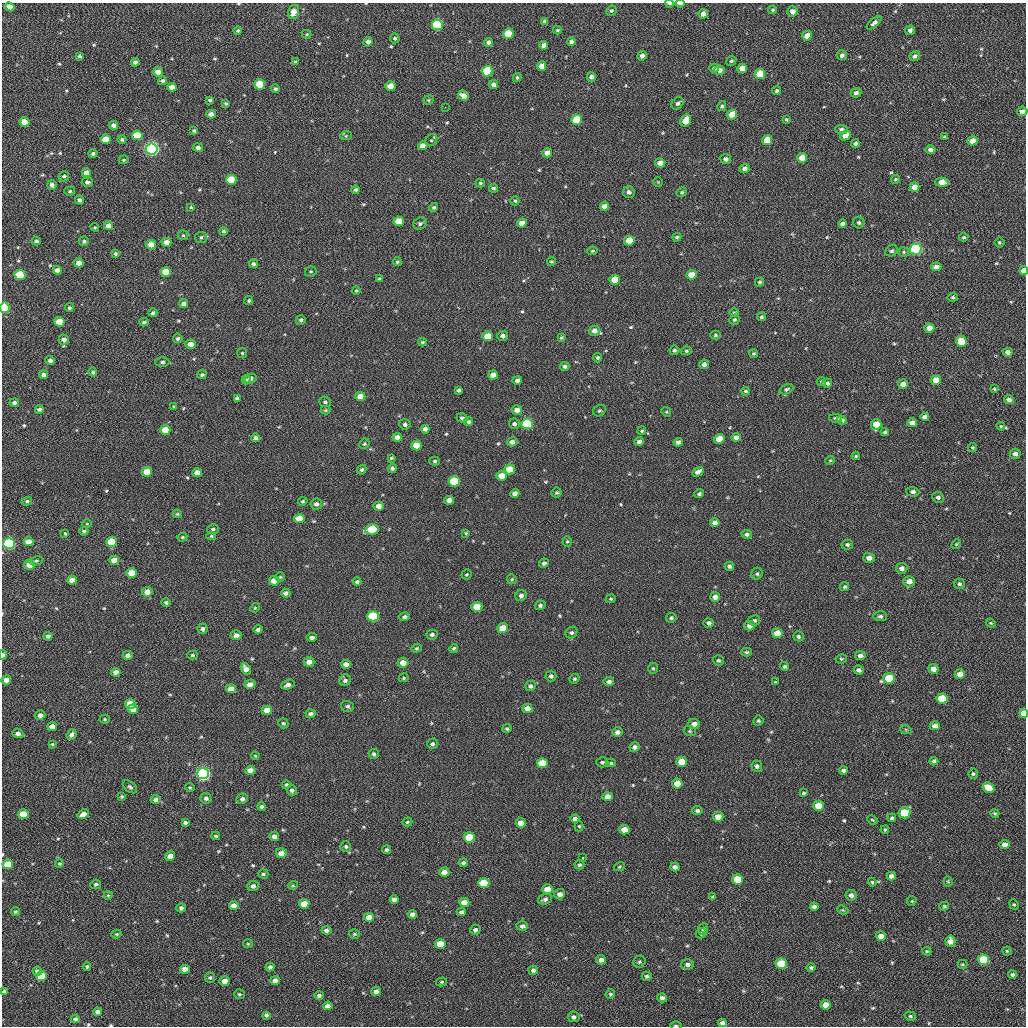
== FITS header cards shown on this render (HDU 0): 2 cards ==
NAXIS1  =                 1024 / length of data axis 1
NAXIS2  =                 1024 / length of data axis 2

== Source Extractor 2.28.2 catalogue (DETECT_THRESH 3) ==
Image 1024 x 1024 px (HDU 0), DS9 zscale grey, 1 PNG px = 1 image px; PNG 1028 x 1028 px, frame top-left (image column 1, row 1024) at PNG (2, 3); each listed source drawn as its Kron ellipse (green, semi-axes under 4 px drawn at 4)
Background 49.4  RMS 11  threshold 31.7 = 3 sigma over >= 5 px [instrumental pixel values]
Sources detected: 577; of the 577, the 500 brightest by FLUX_AUTO listed and drawn (77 fainter detections omitted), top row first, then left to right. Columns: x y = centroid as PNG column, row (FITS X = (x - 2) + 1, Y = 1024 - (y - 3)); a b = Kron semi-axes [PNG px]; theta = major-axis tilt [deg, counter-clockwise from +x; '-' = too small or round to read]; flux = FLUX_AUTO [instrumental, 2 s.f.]
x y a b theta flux
669 3 4 2 - 1400
680 4 5 2 - 2500
10 7 5 4 - 4100
773 10 4 3 - 980
611 11 5 5 - 1400
792 11 5 5 - 4300
293 12 7 5 71 7100
703 14 5 4 - 4400
545 21 4 3 - 1600
874 23 9 4 39 2200
437 25 5 5 - 82000
557 30 4 3 - 890
910 30 5 4 - 2100
238 31 4 4 - 1100
307 34 5 4 - 850
508 34 5 5 - 25000
807 36 5 4 - 7100
395 38 5 5 - 1200
368 42 4 4 - 2900
488 42 4 4 - 2000
571 42 4 4 - 2400
544 45 4 4 - 4300
842 55 5 5 - 2600
79 56 4 3 - 1200
642 56 5 4 - 2900
915 56 6 4 36 2100
731 61 5 4 - 1200
135 62 4 4 - 2400
295 62 4 3 - 1500
542 66 4 4 - 5900
714 68 5 4 - 2400
742 68 5 4 - 8700
719 70 5 4 - 3800
487 71 5 5 - 51000
158 72 5 4 - 5000
760 74 5 5 - 21000
517 77 4 3 - 1100
591 77 4 4 - 2600
163 81 5 4 - 1500
260 84 5 5 - 29000
493 84 4 4 - 2800
390 86 5 4 - 11000
172 87 4 4 - 4500
275 89 4 4 - 1500
777 91 5 4 - 1200
856 93 5 4 - 2200
463 96 6 4 -26 5200
210 100 4 3 - 1000
429 100 5 4 - 980
677 103 6 5 - 2100
226 104 4 3 - 1000
722 106 5 4 - 1200
445 107 2 2 - 2700
1022 111 5 4 - 2700
211 114 4 4 - 3900
732 115 5 5 - 12000
786 119 3 3 - 910
577 120 5 5 - 32000
686 121 6 5 - 12000
24 122 5 4 - 8700
113 125 5 4 - 2400
841 129 6 4 -6 2300
194 131 3 3 - 1100
137 135 5 5 - 19000
346 136 6 4 3 830
845 136 6 4 29 6000
944 137 4 3 - 1100
106 139 5 4 - 14000
122 140 4 4 - 1300
431 140 6 5 - 1300
767 140 5 5 - 19000
972 141 5 4 - 6300
855 143 4 4 - 1900
423 146 5 4 - 4800
198 148 5 4 - 2500
152 149 6 5 - 260000
930 150 5 4 - 2500
547 153 5 4 - 5200
93 154 4 4 - 1700
802 158 5 4 - 11000
726 159 5 5 - 2500
124 160 5 4 - 800
660 163 5 4 - 4900
745 168 5 4 - 2700
86 173 4 4 - 4000
64 176 5 5 - 1500
895 179 4 4 - 1100
231 180 5 5 - 28000
87 182 5 4 - 1700
658 182 5 4 - 830
942 182 6 4 1 8000
480 183 4 3 - 1100
52 185 5 4 - 2700
914 187 5 4 - 6500
493 188 4 4 - 1500
356 190 4 4 - 1400
70 191 5 4 - 1000
629 192 6 6 - 2300
682 192 5 4 - 1100
79 200 5 4 - 2300
515 201 4 4 - 1000
605 206 5 4 - 5600
191 207 4 3 - 760
434 207 5 4 - 1300
399 221 5 5 - 13000
522 223 5 4 - 7000
843 223 4 4 - 2700
859 223 6 5 - 1500
420 224 7 5 31 1800
109 226 4 4 - 4300
95 227 4 4 - 760
223 231 4 4 - 1300
183 235 5 5 - 960
201 237 6 5 - 1500
677 237 5 4 - 1200
964 237 5 4 - 1000
36 241 4 4 - 1600
84 241 5 5 - 1400
629 241 5 5 - 17000
166 242 5 4 - 5200
999 243 5 5 - 990
151 245 5 4 - 7200
916 249 6 5 - 140000
593 251 5 4 - 1000
892 251 6 5 - 1700
904 252 5 5 - 1100
115 253 4 4 - 1100
551 261 4 4 - 820
397 262 4 4 - 1200
79 263 5 4 - 4800
253 264 4 4 - 1700
936 267 5 4 - 4600
57 270 4 4 - 3700
1024 271 4 4 - 7800
166 272 5 4 - 15000
311 272 6 5 - 1000
20 275 5 5 - 39000
692 275 5 4 - 11000
380 279 4 4 - 1400
615 280 5 5 - 15000
760 282 5 4 - 1200
356 290 4 3 - 960
953 297 5 4 - 1300
249 300 5 4 - 1100
183 304 4 4 - 2700
4 308 5 5 - 83000
69 308 4 4 - 1200
153 313 4 4 - 1400
734 313 5 4 - 830
761 317 4 4 - 1100
301 320 5 5 - 1400
734 320 5 5 - 1200
59 322 5 4 - 16000
144 322 4 3 - 1300
929 328 5 4 - 6500
594 331 5 5 - 4700
715 335 5 4 - 1200
488 336 5 5 - 14000
503 336 5 5 - 2400
178 338 5 4 - 1400
561 338 4 3 - 970
64 340 5 5 - 3400
961 341 6 5 - 15000
422 342 4 3 - 960
190 344 5 4 - 4300
674 350 5 4 - 1200
686 351 5 4 - 1000
1008 352 5 4 - 3300
242 353 5 5 - 870
754 353 4 4 - 940
597 358 4 4 - 1300
50 361 5 4 - 2400
162 362 7 5 2 1600
704 364 5 4 - 3000
565 366 5 4 - 1700
93 372 4 4 - 1400
44 375 4 4 - 2700
202 375 5 4 - 1200
493 375 5 4 - 5700
251 378 6 5 - 2000
246 380 5 4 - 1000
517 380 5 4 - 2500
936 380 5 5 - 9700
821 382 4 4 - 910
827 383 5 4 - 1700
903 384 5 5 - 4300
786 389 7 4 24 1400
994 389 4 3 - 770
459 390 4 4 - 1700
745 391 4 3 - 1200
360 396 5 4 - 8100
237 398 4 4 - 1900
1009 400 5 4 - 2800
325 402 6 5 - 1500
14 403 4 4 - 1900
174 406 4 3 - 820
39 409 4 3 - 1500
326 410 5 4 - 810
517 410 5 4 - 4300
599 411 7 5 35 1300
666 412 5 4 - 830
925 417 4 4 - 3200
462 418 5 4 - 1600
835 418 6 3 -10 1000
842 420 5 4 - 1700
468 422 4 4 - 1300
912 423 5 4 - 5000
405 424 5 5 - 1600
514 424 5 5 - 1800
527 424 5 5 - 75000
876 425 5 5 - 12000
1001 426 4 4 - 790
425 429 4 4 - 2900
165 430 5 5 - 12000
642 431 5 4 - 980
885 432 4 3 - 1500
397 437 5 4 - 4600
736 437 4 4 - 2900
256 438 4 4 - 2600
719 439 5 5 - 13000
512 442 5 4 - 3300
639 442 4 4 - 2400
678 442 4 4 - 2800
364 444 5 5 - 1000
417 445 5 5 - 15000
972 448 5 4 - 900
1015 454 5 5 - 3000
856 456 4 3 - 950
391 458 4 3 - 840
830 460 5 4 - 930
435 461 5 4 - 1200
392 468 5 4 - 1700
510 469 5 5 - 16000
362 470 5 4 - 1500
147 472 5 5 - 15000
698 472 6 4 31 3500
197 473 5 4 - 7700
501 476 5 4 - 11000
454 481 5 5 - 43000
913 492 6 5 - 2300
515 493 4 4 - 3500
557 493 5 5 - 1100
699 493 5 4 - 1400
938 497 6 5 - 1800
449 500 5 4 - 4400
27 501 5 4 - 1300
303 501 5 4 - 1000
316 504 6 5 - 2400
379 506 5 4 - 4700
177 514 4 3 - 960
299 518 5 4 - 9300
715 522 4 4 - 4200
87 524 5 4 - 760
213 529 5 5 - 1600
372 529 7 5 11 40000
84 531 4 4 - 1400
65 533 3 3 - 11000
466 533 4 4 - 880
747 534 5 4 - 1900
211 536 5 4 - 890
182 537 5 4 - 820
567 541 5 4 - 910
29 542 5 4 - 7500
111 542 5 5 - 22000
9 543 6 5 - 130000
847 544 6 5 - 1500
956 544 5 4 - 890
869 558 5 5 - 4200
114 560 5 4 - 6400
36 561 7 4 9 1000
544 563 5 4 - 2100
30 565 5 5 - 10000
729 566 5 4 - 1900
902 568 6 5 - 3100
132 573 5 5 - 13000
466 574 5 5 - 940
757 574 6 5 - 1500
280 577 5 4 - 970
512 579 5 4 - 920
72 580 5 4 - 6500
274 581 5 5 - 11000
909 581 6 5 - 5100
357 582 4 4 - 1500
959 584 5 5 - 1600
844 587 5 4 - 1100
147 592 5 4 - 6700
286 593 5 4 - 2200
521 596 6 5 - 2300
715 597 5 5 - 4100
611 599 5 4 - 870
166 602 5 4 - 1500
540 605 5 4 - 1600
477 607 5 5 - 18000
255 608 5 4 - 840
373 616 5 5 - 56000
880 616 7 5 -4 1600
405 617 5 4 - 1900
671 618 5 5 - 1400
754 620 6 5 - 1400
709 623 5 4 - 2500
991 623 5 4 - 810
749 626 5 5 - 4100
503 628 5 5 - 12000
203 629 5 5 - 1900
258 629 4 4 - 1800
571 633 6 5 - 1500
777 633 5 5 - 11000
236 635 6 5 - 2800
432 635 6 5 - 1800
48 636 4 4 - 2000
798 636 5 5 - 1500
312 637 5 4 - 1800
416 648 5 4 - 950
454 648 5 4 - 1200
747 652 5 4 - 1100
3 655 5 4 - 2400
128 655 5 4 - 2700
192 655 5 4 - 950
860 655 5 4 - 2800
841 659 6 4 11 1000
718 661 5 5 - 1400
309 662 5 5 - 4300
403 663 5 5 - 6800
346 664 5 4 - 3900
785 666 5 4 - 1300
653 668 5 5 - 1100
246 669 6 4 -54 4300
933 669 5 4 - 4800
859 670 5 4 - 2300
116 672 5 4 - 5200
960 674 5 4 - 7200
551 676 5 5 - 1700
404 678 5 4 - 890
889 678 5 5 - 30000
574 679 5 4 - 1100
6 680 5 4 - 5900
345 680 6 5 - 2100
609 682 5 4 - 2500
775 682 3 3 - 5300
250 684 5 4 - 4300
288 685 7 4 21 2700
530 686 5 5 - 1800
231 689 5 4 - 6500
942 699 5 5 - 35000
130 704 5 5 - 17000
347 706 6 5 - 1600
527 708 5 4 - 7400
133 709 5 4 - 6500
267 710 5 4 - 9600
1024 713 5 4 - 13000
311 714 5 4 - 2100
40 715 5 4 - 2800
105 719 5 4 - 860
758 721 5 4 - 1100
283 723 5 4 - 1200
694 724 6 5 - 3700
52 726 5 4 - 5100
935 726 5 4 - 4900
507 729 4 4 - 1200
906 730 6 3 -20 830
690 731 6 5 - 1000
617 732 5 5 - 2700
18 733 6 4 -16 3300
71 735 5 4 - 2700
52 744 4 3 - 770
432 744 5 5 - 1700
634 747 5 4 - 2500
374 754 5 5 - 1400
255 756 4 3 - 760
934 761 4 4 - 1800
602 762 6 5 - 1300
681 762 5 5 - 13000
542 763 5 5 - 20000
611 763 5 4 - 930
757 766 6 5 - 1800
250 770 5 4 - 4800
843 770 4 3 - 1600
203 774 6 5 - 260000
973 774 5 5 - 1200
677 783 5 5 - 9700
286 785 4 4 - 990
130 787 8 5 -39 1500
190 787 5 4 - 910
988 788 6 5 - 14000
292 790 5 5 - 1800
804 793 4 3 - 1100
122 796 4 4 - 1000
607 797 5 4 - 5900
206 798 5 5 - 2000
242 799 6 5 - 2000
155 800 5 4 - 3000
818 806 5 5 - 15000
261 807 4 4 - 1800
697 810 5 4 - 1600
904 813 6 5 - 31000
995 813 5 4 - 900
23 814 5 5 - 14000
83 814 6 4 32 4400
718 817 5 5 - 7900
892 818 4 4 - 1000
575 819 4 4 - 2700
872 820 5 3 - 790
185 822 4 3 - 1600
407 822 5 4 - 960
521 823 5 5 - 6900
579 826 5 4 - 930
624 830 5 4 - 8700
885 830 4 3 - 810
216 836 4 3 - 940
274 836 5 4 - 3500
469 837 5 5 - 26000
1004 845 5 4 - 4300
346 846 5 5 - 1400
386 850 4 4 - 1300
281 853 5 5 - 5200
170 856 5 4 - 4500
583 858 3 2 - 810
59 863 4 3 - 890
463 863 4 4 - 1400
8 864 5 5 - 18000
579 865 5 4 - 1200
619 867 6 4 18 800
675 867 4 4 - 3200
444 872 5 4 - 6300
263 874 5 4 - 1200
891 876 4 4 - 3300
737 879 5 5 - 20000
948 881 5 4 - 870
872 882 4 4 - 900
484 883 5 5 - 29000
96 884 5 4 - 1400
293 885 5 3 - 790
253 886 6 5 - 2400
547 889 5 5 - 9500
560 894 5 5 - 3400
108 895 4 4 - 840
851 895 5 5 - 3100
713 896 4 3 - 810
394 899 4 4 - 3100
545 899 7 5 18 1900
912 901 5 4 - 810
464 902 5 4 - 8800
304 904 5 5 - 12000
1014 904 5 4 - 960
234 906 5 4 - 4700
944 906 5 4 - 960
814 907 4 4 - 3200
181 908 4 4 - 1900
843 910 6 3 -24 800
15 911 4 4 - 1200
461 912 4 4 - 2000
412 914 4 4 - 3100
369 917 5 4 - 8300
522 926 6 5 - 2100
703 929 5 5 - 1300
326 930 5 4 - 2700
475 930 5 5 - 1900
701 933 5 5 - 1400
116 934 5 4 - 930
354 934 5 4 - 1000
881 936 5 4 - 8700
950 941 5 5 - 5300
248 944 5 4 - 770
440 944 5 5 - 16000
927 951 4 3 - 860
1007 951 4 4 - 960
601 960 5 4 - 3400
983 960 6 5 - 36000
639 962 6 5 - 1300
687 964 6 5 - 2800
781 964 5 5 - 36000
962 964 5 4 - 830
87 966 5 4 - 1200
270 967 4 4 - 1900
811 967 4 4 - 1300
185 969 5 4 - 4500
533 970 5 4 - 2100
37 971 4 4 - 2100
1012 975 4 3 - 1900
42 976 5 5 - 25000
647 976 5 4 - 1700
210 977 5 5 - 1200
275 980 4 4 - 3600
225 981 5 4 - 6000
441 982 5 4 - 820
4 991 4 3 - 1900
376 991 5 4 - 3100
239 994 5 4 - 1100
610 994 5 4 - 1100
319 995 5 4 - 1600
662 998 5 4 - 2200
826 1005 5 4 - 9300
328 1006 5 4 - 4000
98 1012 4 4 - 2700
266 1015 4 4 - 1500
910 1016 6 4 -17 1100
574 1017 6 5 - 2100
75 1019 4 4 - 1700
722 1023 4 4 - 2500
676 1026 6 2 -1 1100
At the frame edge (FLAGS 8, measured only in part): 8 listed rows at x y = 669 3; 680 4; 1024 271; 4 308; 3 655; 1024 713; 4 991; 676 1026
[77 fainter detections neither listed nor drawn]